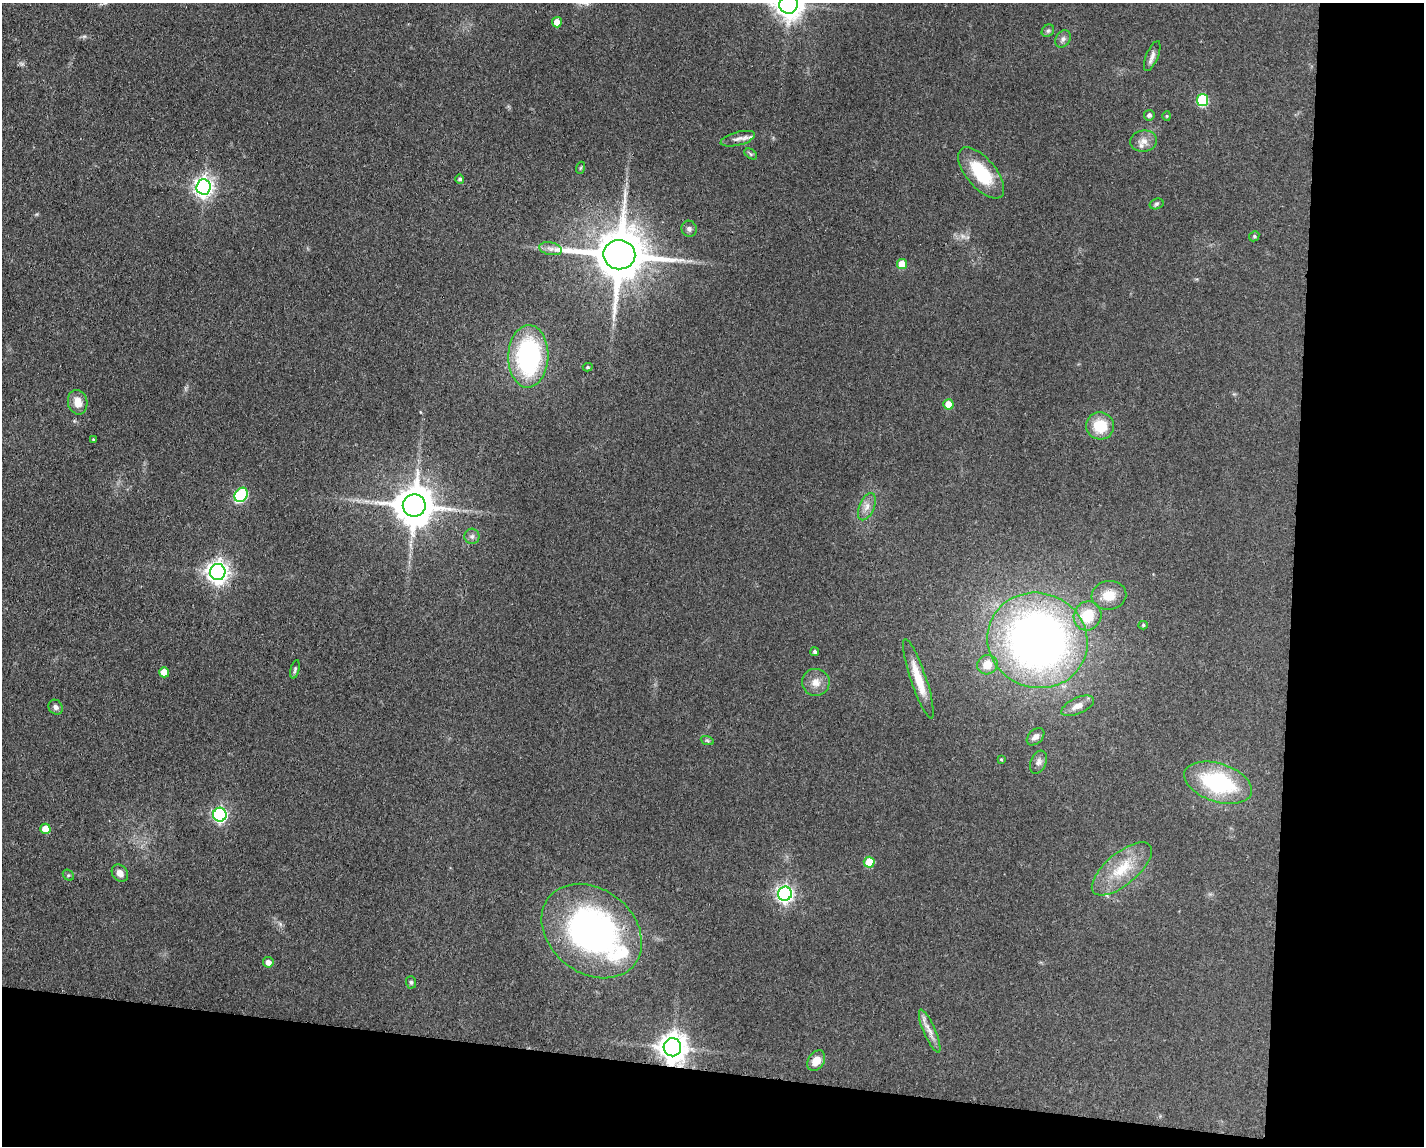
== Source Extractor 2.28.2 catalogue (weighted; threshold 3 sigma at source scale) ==
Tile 12 of 3 x 4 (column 3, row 4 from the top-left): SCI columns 2961-4382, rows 5-1148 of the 4607 x 4584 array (HDU 1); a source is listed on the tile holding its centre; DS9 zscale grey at full resolution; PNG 1426 x 1148 px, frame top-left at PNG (2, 3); each listed source drawn as its Kron ellipse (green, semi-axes under 4 px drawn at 4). Shown black and unused: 16% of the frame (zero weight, under 3 of 4 exposures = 1% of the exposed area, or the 3 px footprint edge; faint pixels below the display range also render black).
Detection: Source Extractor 2.28.2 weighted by HDU 2 'WHT'; one run over the whole footprint, this tile lists its part. Background 0.154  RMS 0.0081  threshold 0.0363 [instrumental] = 3 sigma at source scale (4.5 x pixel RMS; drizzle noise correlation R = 1.50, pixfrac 1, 0.05/0.05 arcsec/px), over >= 5 px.
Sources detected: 63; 1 inside a brighter listed object's ellipse — not listed separately; the other 62 listed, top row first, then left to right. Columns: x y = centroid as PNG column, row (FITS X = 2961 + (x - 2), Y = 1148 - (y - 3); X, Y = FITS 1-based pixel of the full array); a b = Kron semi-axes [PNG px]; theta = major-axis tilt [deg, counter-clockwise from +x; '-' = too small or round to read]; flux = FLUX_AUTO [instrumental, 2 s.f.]
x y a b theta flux
789 4 9 9 - 990
557 22 5 5 - 9.2
1048 31 7 5 43 1.7
1063 39 9 7 54 2.8
1152 56 16 6 67 4
1202 100 6 5 - 67
1149 115 5 5 - 2.2
1167 116 4 4 - 0.86
738 139 18 6 15 5.4
1144 141 13 10 7 6.3
751 154 7 4 -36 1.4
580 168 6 4 70 1
981 173 31 14 -50 41
460 179 4 4 - 1.8
204 187 7 7 - 380
1156 204 7 5 17 1.5
689 229 8 7 - 2.5
1254 236 5 5 - 1.1
551 249 12 6 -11 4.1
619 255 16 14 -2 4700
902 264 5 5 - 18
528 356 31 20 88 130
588 367 5 4 - 1.1
78 402 12 9 -77 9.7
948 404 5 5 - 12
1100 426 14 13 - 22
93 439 4 3 - 0.63
241 495 7 6 - 78
414 506 11 11 - 2500
867 507 14 7 67 5.8
472 536 7 7 - 2.6
218 572 8 7 - 490
1109 595 17 14 8 15
1088 616 15 13 59 24
1143 625 4 4 - 1.3
1037 640 50 47 -21 520
815 652 4 4 - 1.6
987 665 10 9 - 11
295 669 9 4 76 1.5
164 672 5 5 - 13
918 679 42 8 -71 19
816 682 14 13 - 8.1
1078 706 17 8 25 7.4
56 707 8 6 -52 2.8
1035 737 10 7 44 3.8
707 740 7 4 -20 1.3
1001 759 4 3 - 0.76
1038 762 12 7 68 3.5
1218 783 35 19 -18 79
220 815 7 7 - 160
45 829 5 5 - 13
869 862 5 5 - 22
1122 869 37 16 40 29
120 873 9 7 -50 5.4
68 875 6 5 - 1.3
785 894 7 7 - 280
592 931 54 42 -38 260
268 962 5 5 - 4.7
411 982 6 5 - 1.4
930 1031 23 6 -67 6.7
672 1047 9 8 - 1000
816 1061 11 8 57 10
Overlapping masked pixels (flux is a lower limit): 3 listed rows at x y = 619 255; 592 931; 672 1047
Isophote crosses this tile's border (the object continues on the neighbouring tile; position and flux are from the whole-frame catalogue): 1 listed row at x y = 789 4